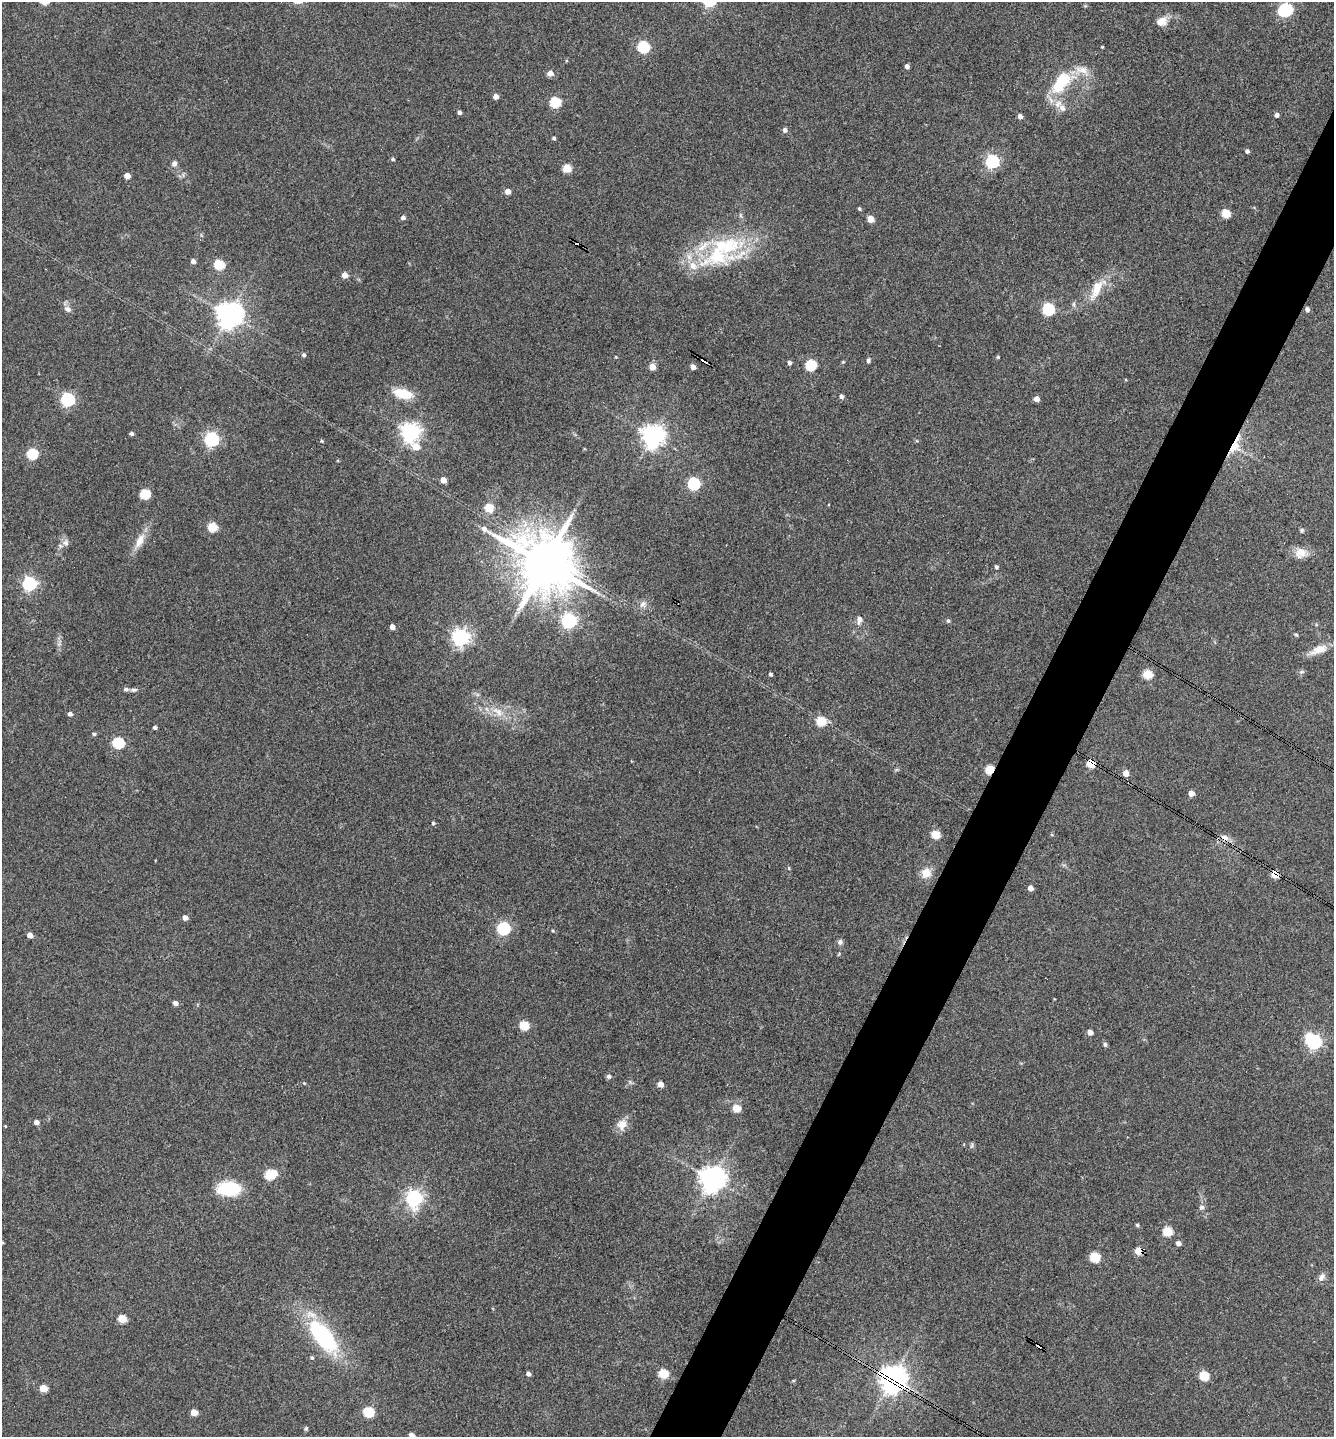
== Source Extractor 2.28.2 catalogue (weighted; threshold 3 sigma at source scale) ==
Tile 10 of 4 x 4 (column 2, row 3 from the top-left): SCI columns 1478-2809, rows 1440-2874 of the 5756 x 5746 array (HDU 1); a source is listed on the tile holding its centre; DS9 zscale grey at full resolution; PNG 1336 x 1439 px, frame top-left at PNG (2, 2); no overlay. Shown black and unused: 5% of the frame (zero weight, under 3 of 4 exposures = <1% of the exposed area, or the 3 px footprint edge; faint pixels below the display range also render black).
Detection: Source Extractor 2.28.2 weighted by HDU 2 'WHT'; one run over the whole footprint, this tile lists its part. Background 0.1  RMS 0.0084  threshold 0.0378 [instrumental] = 3 sigma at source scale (4.5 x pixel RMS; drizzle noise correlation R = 1.50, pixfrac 1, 0.05/0.05 arcsec/px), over >= 5 px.
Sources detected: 146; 3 inside a brighter object's white glare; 3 cosmic-ray / hot-pixel residue — not listed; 4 inside a brighter listed object's ellipse — not listed separately; the other 136 listed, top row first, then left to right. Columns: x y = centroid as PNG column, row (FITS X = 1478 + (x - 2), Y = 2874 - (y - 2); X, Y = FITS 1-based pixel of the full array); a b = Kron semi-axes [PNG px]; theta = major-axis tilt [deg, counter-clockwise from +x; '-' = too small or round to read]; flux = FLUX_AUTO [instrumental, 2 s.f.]
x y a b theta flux
1287 9 6 5 - 80
1162 21 15 11 24 7.9
643 47 6 5 - 88
1102 47 3 3 - 0.69
907 66 4 4 - 3.3
1082 70 18 9 -17 9.2
550 73 5 5 - 6.4
1060 83 28 16 63 33
496 96 5 5 - 4.5
555 102 6 5 - 55
1062 108 12 8 -53 5.4
459 112 4 4 - 2.4
1277 115 4 4 - 2.9
1020 116 5 4 - 3.8
785 130 5 5 - 2.8
554 138 4 3 - 1.7
1247 151 4 4 - 1.9
393 159 4 4 - 1.2
992 161 6 6 - 150
174 163 7 6 - 2.6
567 168 5 5 - 26
127 176 4 4 - 7.1
508 191 5 4 - 6.4
859 209 4 3 - 1.2
1226 213 5 5 - 33
403 217 5 5 - 2.8
870 219 5 4 - 14
717 256 50 29 16 70
193 261 4 4 - 3.6
219 265 6 5 - 48
345 275 5 5 - 7.5
1096 289 29 11 67 16
68 309 9 7 -23 3.5
1048 309 6 5 - 97
1307 309 5 4 - 2.8
229 315 8 8 - 930
304 355 5 4 - 1.6
616 357 4 3 - 0.66
998 357 4 3 - 1.2
868 360 6 4 83 1.9
789 363 5 4 - 2.4
811 365 6 5 - 62
652 367 5 5 - 11
693 367 4 4 - 4.3
403 393 17 9 -14 22
841 396 5 4 - 2.5
68 399 6 6 - 150
1036 399 4 4 - 5.9
410 432 7 6 - 450
131 433 5 4 - 1.7
653 436 7 7 - 620
211 439 6 6 - 190
321 441 4 4 - 1
1234 446 20 11 56 14
416 447 7 5 -34 14
32 454 6 5 - 66
443 480 5 4 - 9
694 484 6 5 - 110
145 494 6 5 - 44
489 508 8 7 - 14
212 527 5 5 - 36
1302 530 6 5 - 1.3
140 541 22 10 65 10
66 543 9 7 -45 3.3
1300 553 15 13 19 9.4
545 563 17 14 -34 6000
996 567 4 4 - 1.7
29 584 6 6 - 180
643 604 11 6 45 3.9
859 619 8 6 81 4.7
569 621 6 6 - 220
948 621 6 5 - 1.3
392 627 4 4 - 5
1296 635 5 4 - 1.1
460 637 7 6 - 310
1319 650 23 9 22 11
770 674 4 3 - 1.7
1147 674 5 5 - 35
126 689 7 5 -1 2.1
134 690 9 5 0 2.1
498 712 18 9 -38 10
70 714 5 4 - 2.5
821 721 5 5 - 42
155 727 4 3 - 2.2
94 734 4 4 - 1.5
118 743 6 5 - 79
1091 763 5 5 - 32
989 769 5 5 - 34
1126 773 5 4 - 8.8
1191 793 4 4 - 6.8
433 823 4 4 - 1.2
935 835 5 5 - 30
1225 838 11 7 -27 5.2
926 873 12 11 - 9.9
1275 874 6 5 - 16
1030 888 4 4 - 5
185 917 5 5 - 4.2
503 928 6 6 - 130
553 931 4 3 - 0.93
30 935 5 4 - 6
840 942 7 6 - 2.5
175 1003 5 5 - 3.6
524 1025 5 5 - 36
1090 1032 5 4 - 5.5
1314 1042 6 6 - 200
1105 1044 6 5 - 1.7
608 1076 5 5 - 2.4
304 1083 4 3 - 0.7
660 1084 5 4 - 7.1
736 1108 5 5 - 22
36 1122 5 4 - 4.4
622 1125 15 13 62 8.1
5 1126 4 3 - 0.62
270 1174 8 5 21 53
712 1179 8 8 - 890
229 1189 22 13 0 43
414 1198 7 6 - 270
1201 1207 7 6 - 2.4
1137 1225 5 4 - 1.3
1167 1232 5 5 - 34
2 1242 4 4 - 0.95
1178 1243 5 4 - 3.9
1138 1251 5 5 - 18
1095 1257 6 5 - 48
1321 1277 12 7 62 3.9
122 1319 5 5 - 23
323 1336 43 20 -51 87
312 1358 5 5 - 1.3
663 1373 5 5 - 40
528 1374 4 4 - 3.4
1204 1376 5 5 - 43
892 1379 9 8 - 890
43 1388 5 4 - 19
194 1412 5 4 - 13
368 1412 6 5 - 54
411 1435 4 4 - 3.7
Overlapping masked pixels (flux is a lower limit): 7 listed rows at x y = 1234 446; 1091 763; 989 769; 1225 838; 1275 874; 1138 1251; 892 1379
Isophote crosses this tile's border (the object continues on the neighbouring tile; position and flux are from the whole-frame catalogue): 2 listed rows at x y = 2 1242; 411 1435